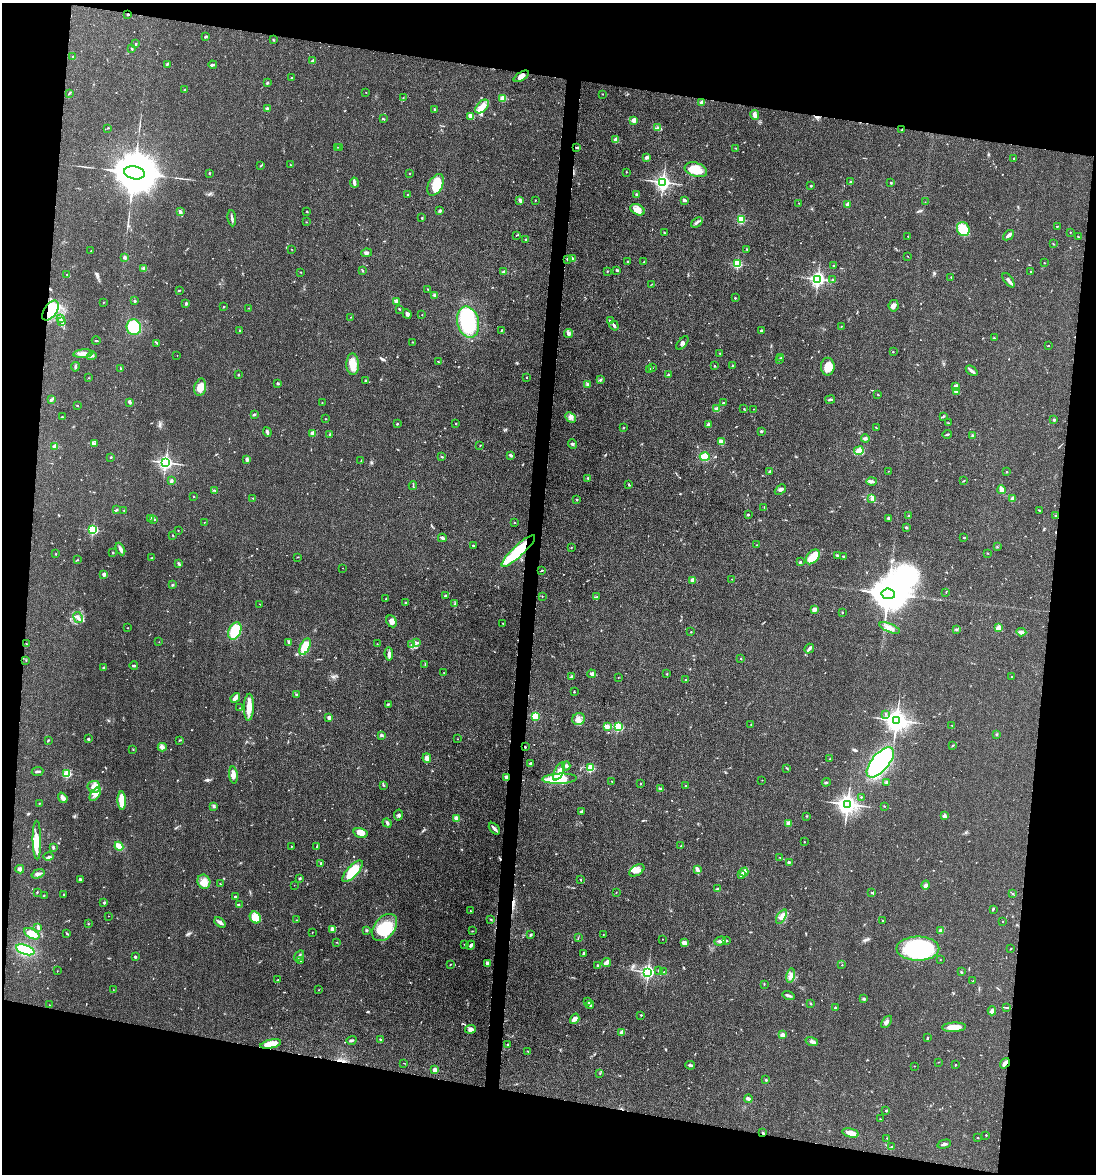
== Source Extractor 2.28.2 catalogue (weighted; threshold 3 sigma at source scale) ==
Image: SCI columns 224-4597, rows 1-4688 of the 4709 x 4691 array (HDU 1 of 3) = the unmasked area's bounding box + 8 px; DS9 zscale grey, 4 x 4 block average (1 PNG px = mean of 4 x 4 image px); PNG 1098 x 1176 px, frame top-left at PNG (2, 3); each listed source drawn as its Kron ellipse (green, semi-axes under 4 px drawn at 4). Shown black and unused: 21% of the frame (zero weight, under 3 of 4 exposures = <1% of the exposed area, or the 3 px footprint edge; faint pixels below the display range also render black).
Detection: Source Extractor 2.28.2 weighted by HDU 2 'WHT'. Background 0.0632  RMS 0.0059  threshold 0.0265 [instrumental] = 3 sigma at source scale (4.5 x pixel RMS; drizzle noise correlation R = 1.50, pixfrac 1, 0.05/0.05 arcsec/px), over >= 5 px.
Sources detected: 673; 1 too faint to see at this stretch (4 x 4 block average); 5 inside a brighter object's white glare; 8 cosmic-ray / hot-pixel residue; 1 long thin detection or spike segment (spike, bleed or trail) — neither listed nor drawn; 6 coinciding with a brighter row at this scale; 25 inside a brighter listed object's ellipse — not listed separately; of the other 627, all 500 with FLUX_AUTO >= 1.14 (the completeness limit of this list) listed and drawn (127 fainter detections not listed), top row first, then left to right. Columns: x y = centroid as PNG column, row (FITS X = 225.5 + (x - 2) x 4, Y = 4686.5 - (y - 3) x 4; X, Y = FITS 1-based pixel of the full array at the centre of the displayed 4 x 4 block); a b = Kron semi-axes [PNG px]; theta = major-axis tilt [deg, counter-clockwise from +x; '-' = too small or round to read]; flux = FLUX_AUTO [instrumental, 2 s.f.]
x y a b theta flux
128 14 2 2 - 13
206 36 4 2 - 4.4
273 40 3 2 - 2.6
135 44 2 2 - 2
132 49 2 2 - 12
73 57 3 2 - 3.1
313 61 2 2 - 29
167 64 3 2 - 3.8
213 65 4 2 - 6.9
521 76 8 4 33 19
292 78 2 2 - 4.6
267 83 2 2 - 5.4
185 90 2 2 - 2.5
366 92 2 2 - 1.6
69 93 3 2 - 3
603 94 2 2 - 1.6
403 98 2 2 - 1.5
503 98 2 2 - 160
702 103 2 2 - 50
482 107 8 5 45 25
268 109 3 2 - 12
435 109 2 2 - 12
755 115 5 3 - 18
470 116 3 3 - 26
383 119 3 2 - 3.2
634 120 2 2 - 66
108 128 3 2 - 2.3
657 128 3 2 - 4.5
901 130 2 2 - 2.2
616 140 2 2 - 79
337 147 2 2 - 1.2
576 147 3 2 - 3.4
339 148 2 2 - 3.5
736 148 2 2 - 2.2
647 157 2 2 - 16
1013 158 2 2 - 1.8
290 165 3 2 - 3.1
261 166 4 2 - 2.4
696 170 11 7 -18 66
626 172 2 2 - 1.9
134 173 10 6 -11 24000
209 173 2 2 - 2.4
410 174 2 2 - 5.6
663 182 3 2 - 1400
850 182 2 2 - 7.5
354 183 5 2 - 10
891 183 2 2 - 10
436 185 11 7 60 65
811 186 2 2 - 2.2
408 195 2 2 - 2.3
636 195 4 2 - 5
520 200 4 2 - 11
535 200 3 2 - 1.3
684 200 3 2 - 9.2
925 202 2 2 - 1.2
799 203 2 2 - 2.7
848 204 2 2 - 59
637 210 8 5 -26 31
307 211 2 2 - 1.6
440 211 3 2 - 3.9
180 212 3 2 - 11
232 218 8 2 -82 8.5
422 218 3 2 - 2
741 220 2 2 - 270
306 222 2 2 - 1.4
697 222 6 2 38 8.8
1057 226 2 2 - 2.7
963 229 7 6 - 70
1070 232 2 2 - 3.3
664 233 2 2 - 2.4
516 235 2 2 - 1.4
1008 235 6 2 40 13
908 236 2 2 - 2.6
1078 237 3 2 - 1.9
526 239 2 2 - 2.9
1053 244 2 2 - 1.2
292 249 2 2 - 1.6
747 249 2 2 - 2
91 251 2 2 - 2.7
366 253 5 3 - 7.9
908 256 2 2 - 1.2
124 258 4 2 - 4.6
572 258 3 2 - 3
567 259 2 2 - 7.6
627 261 2 2 - 2
644 262 2 2 - 2.3
1044 263 2 2 - 1.3
737 264 2 2 - 300
834 266 2 2 - 2.7
144 268 3 2 - 4.6
362 270 3 2 - 3.3
617 270 3 2 - 3.9
607 271 2 2 - 5.6
300 272 2 2 - 1.6
504 272 4 3 - 9.5
1030 272 2 2 - 1.5
67 274 2 2 - 4.9
951 277 2 2 - 1.6
818 279 3 2 - 860
833 280 2 2 - 2.5
1008 280 8 2 -53 12
652 284 2 2 - 1.4
428 289 2 2 - 2.4
179 290 3 2 - 3
434 295 3 3 - 5.4
735 298 2 2 - 9.7
135 301 2 2 - 17
397 301 4 3 - 18
103 302 2 2 - 1.2
186 303 2 2 - 21
224 306 3 2 - 2.3
894 306 6 5 - 12
249 308 2 2 - 1.3
399 309 2 2 - 2.7
50 311 11 6 56 140
407 314 5 3 - 7.1
422 315 2 2 - 1.2
351 317 2 2 - 1.3
60 319 3 2 - 2.9
610 321 2 2 - 3.9
62 322 3 3 - 4.4
468 322 16 10 -76 240
614 325 5 2 - 9.4
841 326 2 2 - 1.5
134 327 8 7 - 150
240 330 2 2 - 7.2
501 331 2 2 - 1.6
761 331 2 2 - 11
569 333 5 4 - 10
994 338 2 2 - 1.7
96 341 4 2 - 2.8
412 342 2 2 - 1.5
157 343 2 2 - 2.2
682 343 8 2 51 8
1049 345 2 2 - 1.4
893 352 2 2 - 1.9
720 353 3 2 - 1.8
83 354 10 4 4 18
177 355 2 2 - 1.9
92 356 5 2 - 3.9
781 357 3 2 - 2.6
779 359 2 2 - 2.8
438 362 2 2 - 2.1
353 364 11 6 -88 43
733 365 3 2 - 3.6
715 366 3 2 - 2.1
75 367 5 2 - 4.9
828 367 9 6 -89 43
121 368 2 2 - 3
652 368 2 2 - 1.4
650 369 2 2 - 12
972 371 7 2 -37 12
668 374 4 2 - 3.9
238 375 2 2 - 10
526 377 2 2 - 1.6
89 378 2 2 - 1.2
600 380 4 2 - 3.6
365 381 2 2 - 14
278 384 3 2 - 4.3
588 385 4 2 - 5.5
955 386 3 2 - 22
200 387 9 5 76 37
956 391 2 2 - 39
878 395 3 2 - 2.5
51 400 4 2 - 10
830 400 5 2 - 6.1
129 402 3 2 - 9.9
322 403 2 2 - 1.4
723 403 2 2 - 4.5
77 406 2 2 - 4.7
717 408 4 3 - 5.9
744 409 2 2 - 2.3
753 409 2 2 - 1.8
254 414 3 2 - 3.9
943 416 2 2 - 3.9
62 417 3 2 - 2.2
570 417 6 2 -42 7.4
325 419 2 2 - 1.5
1054 420 2 2 - 12
456 423 2 2 - 1.8
948 423 2 2 - 1.7
397 424 2 2 - 3.5
708 425 3 3 - 7.8
623 428 2 2 - 2.9
876 428 4 2 - 1.8
761 431 3 2 - 4.3
267 432 5 2 - 7.4
313 433 2 2 - 58
947 434 5 2 - 4.6
330 435 3 2 - 3.6
972 436 2 2 - 2.5
865 438 4 3 - 6.3
722 442 3 3 - 23
94 443 3 2 - 3.3
572 444 5 2 - 5.9
480 445 2 2 - 1.7
55 446 2 2 - 84
859 451 5 4 - 25
511 455 3 2 - 6.1
111 457 3 2 - 2.8
442 457 3 2 - 2.9
705 457 5 4 - 45
247 459 4 2 - 6.7
361 461 3 2 - 1.6
166 462 2 2 - 1200
770 471 3 2 - 5.5
889 471 2 2 - 1.3
1007 472 2 2 - 2.6
588 478 3 2 - 3.9
171 481 4 2 - 16
872 481 5 3 - 8.3
964 481 3 2 - 2.1
629 485 3 2 - 2.9
413 486 4 2 - 3
214 490 4 2 - 2.9
780 490 6 3 43 7.6
1002 490 4 2 - 39
193 497 2 2 - 3.1
253 498 3 2 - 2.1
871 498 3 2 - 3.9
1012 499 4 3 - 10
577 500 2 2 - 3
764 507 2 2 - 1.5
116 510 4 2 - 3.6
1039 510 2 2 - 2.2
124 511 2 2 - 2.5
748 515 2 2 - 11
909 516 3 2 - 4.1
1056 516 2 2 - 8.2
150 518 3 2 - 2.7
888 518 3 2 - 4.6
154 519 3 2 - 3.8
204 522 2 2 - 1.2
514 523 2 2 - 1.6
906 527 2 2 - 5.3
93 530 2 2 - 500
178 531 2 2 - 1.4
173 535 3 2 - 1.9
442 538 4 2 - 11
964 538 2 2 - 8.4
473 545 2 2 - 6.9
756 545 2 2 - 2.5
997 547 3 2 - 1.9
571 548 2 2 - 1.5
120 549 7 3 -63 14
518 551 22 5 43 240
113 552 2 2 - 2.4
987 553 2 2 - 1.8
56 554 3 2 - 1.6
837 555 3 2 - 3.1
844 556 3 2 - 3.5
298 557 2 2 - 1.4
813 557 8 5 49 69
152 558 3 2 - 2.3
77 560 2 2 - 1.2
800 562 3 2 - 3.5
179 563 2 2 - 2.2
343 568 2 2 - 1.5
542 571 3 2 - 2.4
104 574 2 2 - 41
732 579 2 2 - 1.9
693 580 2 2 - 75
172 585 2 2 - 3.8
946 592 3 2 - 1.6
888 594 6 5 - 10000
446 595 3 2 - 3.4
542 596 2 2 - 1.7
597 597 3 2 - 3
386 599 3 2 - 2.1
405 603 3 2 - 2.6
260 604 2 2 - 1.1
455 604 3 2 - 2.4
814 609 4 3 - 13
842 613 2 2 - 1.4
78 618 6 3 -61 12
391 621 6 5 - 19
503 623 2 2 - 1.9
127 628 2 2 - 1.7
890 628 11 3 -22 20
998 628 2 2 - 120
957 629 3 2 - 3.2
235 631 9 6 66 200
691 632 2 2 - 2.7
1021 632 5 2 - 6.8
159 642 2 2 - 1.5
289 642 2 2 - 2.5
417 643 3 2 - 2.6
26 644 3 2 - 1.6
377 644 2 2 - 1.8
412 644 3 2 - 3.8
305 647 9 4 65 78
809 649 5 2 - 9.2
389 654 6 3 -82 12
741 659 2 2 - 1.5
26 660 2 2 - 1.6
425 665 2 2 - 1.4
134 666 4 2 - 7.6
103 668 2 2 - 12
444 673 2 2 - 1.2
591 674 4 2 - 6
667 674 2 2 - 2.7
571 676 3 2 - 2.4
618 677 2 2 - 1.2
1011 677 2 2 - 2.8
686 680 3 2 - 4.1
574 692 2 2 - 4.3
296 695 2 2 - 5.1
235 698 5 3 - 19
388 704 2 2 - 1.4
249 707 13 5 87 40
240 708 2 2 - 1.2
886 714 2 2 - 2.2
535 716 2 2 - 200
329 717 2 2 - 41
579 719 6 6 - 18
896 720 4 3 - 3000
751 724 3 2 - 1.9
952 725 2 2 - 1.2
607 727 3 2 - 43
618 727 2 2 - 320
996 734 3 2 - 2.9
382 735 3 2 - 4.6
88 739 2 2 - 4.1
457 739 2 2 - 1.2
48 740 2 2 - 4.2
179 740 3 2 - 2.9
952 746 2 2 - 2.9
162 747 4 4 - 9
525 747 2 2 - 3.5
133 749 2 2 - 1.4
427 758 5 4 - 16
830 759 2 2 - 1.7
880 762 18 8 50 520
530 763 3 2 - 3.8
566 766 4 3 - 7.3
591 768 2 2 - 220
787 768 3 2 - 2.6
38 771 6 2 7 7
559 771 10 4 64 23
67 774 2 2 - 260
233 775 8 4 -83 19
506 777 2 2 - 44
560 779 17 5 2 130
762 780 2 2 - 1.2
612 781 2 2 - 4
826 782 4 2 - 4
887 782 2 2 - 2.5
641 784 2 2 - 2.3
383 785 3 2 - 2.7
685 786 2 2 - 2
94 787 6 6 - 25
660 789 3 2 - 3.3
95 794 8 4 53 17
861 797 2 2 - 4.4
63 798 5 3 - 13
122 800 9 3 -87 76
39 803 2 2 - 2.6
847 804 3 3 - 2300
214 806 4 3 - 5.2
884 806 2 2 - 1.3
581 812 4 3 - 6.1
398 815 5 3 - 6.3
807 816 2 2 - 2.3
944 816 2 2 - 46
456 818 4 3 - 18
387 823 5 2 - 7.3
789 823 2 2 - 67
494 829 7 2 -48 11
361 833 7 5 -16 27
37 840 19 3 -89 51
804 842 2 2 - 1.7
119 846 4 4 - 23
291 846 2 2 - 2.2
681 846 2 2 - 1.7
53 847 3 2 - 7.2
316 847 2 2 - 1.7
48 857 5 3 - 6.5
780 858 2 2 - 1.5
789 862 3 2 - 3.5
321 863 2 2 - 2.6
20 869 4 4 - 8.8
697 869 3 2 - 5.2
637 870 8 5 33 23
352 871 13 5 48 90
744 872 4 3 - 11
38 874 7 3 18 8.9
742 875 4 2 - 22
300 878 2 2 - 6.3
80 880 2 2 - 9.7
580 880 3 2 - 2.2
204 882 7 6 - 24
220 884 3 2 - 1.7
294 885 2 2 - 1.3
926 885 4 3 - 8.7
718 889 4 2 - 8.1
37 892 3 2 - 2.2
616 892 2 2 - 1.3
872 893 2 2 - 2.6
63 894 2 2 - 2
1012 894 2 2 - 1.2
44 896 3 2 - 2
235 896 2 2 - 11
104 903 2 2 - 12
239 905 2 2 - 2.2
993 909 3 2 - 3.6
470 911 2 2 - 1.4
108 916 2 2 - 1.4
255 917 6 5 - 51
781 917 8 3 60 14
490 919 2 2 - 1.3
296 920 2 2 - 1.3
883 920 2 2 - 2.4
220 922 6 3 -40 10
1003 922 2 2 - 1.3
88 924 2 2 - 1.6
38 927 4 3 - 6.2
385 927 15 10 51 130
332 929 3 2 - 20
366 930 3 2 - 4
472 931 2 2 - 1.2
941 931 4 3 - 8.7
312 932 2 2 - 1.2
32 934 8 4 -28 58
67 934 3 2 - 2.5
603 934 2 2 - 1.3
531 935 3 2 - 3.7
578 938 2 2 - 1.5
662 939 2 2 - 1.2
720 941 6 3 20 9
727 941 2 2 - 2.8
337 942 2 2 - 1.6
684 943 3 3 - 20
465 945 2 2 - 2.1
471 945 5 2 - 9.5
918 949 21 12 0 360
1010 949 2 2 - 1.6
25 950 10 4 -19 180
584 954 3 2 - 6.2
299 956 6 2 56 5.9
135 957 3 2 - 4.9
940 960 2 2 - 1.2
301 961 2 2 - 1.4
607 962 4 2 - 26
487 963 4 2 - 9.2
450 964 3 2 - 1.9
842 965 2 2 - 3
597 966 2 2 - 2.8
57 971 2 2 - 1.2
658 971 2 2 - 2.5
648 972 2 2 - 1100
664 972 3 2 - 1.9
961 972 2 2 - 2.9
790 975 7 3 79 11
278 980 2 2 - 1.4
973 981 2 2 - 2.4
764 984 2 2 - 1.6
113 990 2 2 - 1.2
318 990 2 2 - 1.3
788 995 6 2 -15 10
864 999 3 3 - 4.1
588 1001 3 2 - 6.2
811 1003 3 2 - 2
49 1005 2 2 - 1.2
590 1005 4 2 - 8.6
835 1008 2 2 - 20
1007 1008 3 2 - 3
992 1011 4 3 - 14
641 1015 2 2 - 3
575 1019 5 4 - 14
886 1022 7 3 52 11
954 1027 12 4 2 38
470 1029 5 4 - 16
622 1032 2 2 - 66
782 1035 2 2 - 70
928 1038 4 2 - 1.8
351 1040 5 2 - 6.8
380 1040 3 2 - 3
812 1041 6 3 -15 10
271 1044 10 4 12 52
508 1044 2 2 - 2.5
528 1051 2 2 - 1.6
938 1062 2 2 - 1.3
404 1063 3 2 - 1.3
1005 1063 6 2 55 17
690 1065 5 2 - 7.5
955 1065 2 2 - 2.9
914 1066 2 2 - 1.8
434 1070 2 2 - 56
600 1074 2 2 - 2
766 1080 2 2 - 13
748 1099 4 2 - 15
886 1111 2 2 - 9.2
880 1119 2 2 - 1.4
763 1133 3 2 - 2.6
851 1133 8 3 -13 33
986 1135 2 2 - 4.7
887 1138 2 2 - 3.3
978 1138 2 2 - 1.9
944 1144 7 2 14 7
892 1146 2 2 - 3.1
Overlapping masked pixels (flux is a lower limit): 7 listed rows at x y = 128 14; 901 130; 50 311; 518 551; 525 747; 506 777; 1005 1063
Diffuse or blended objects may show on this block-average render without a row.